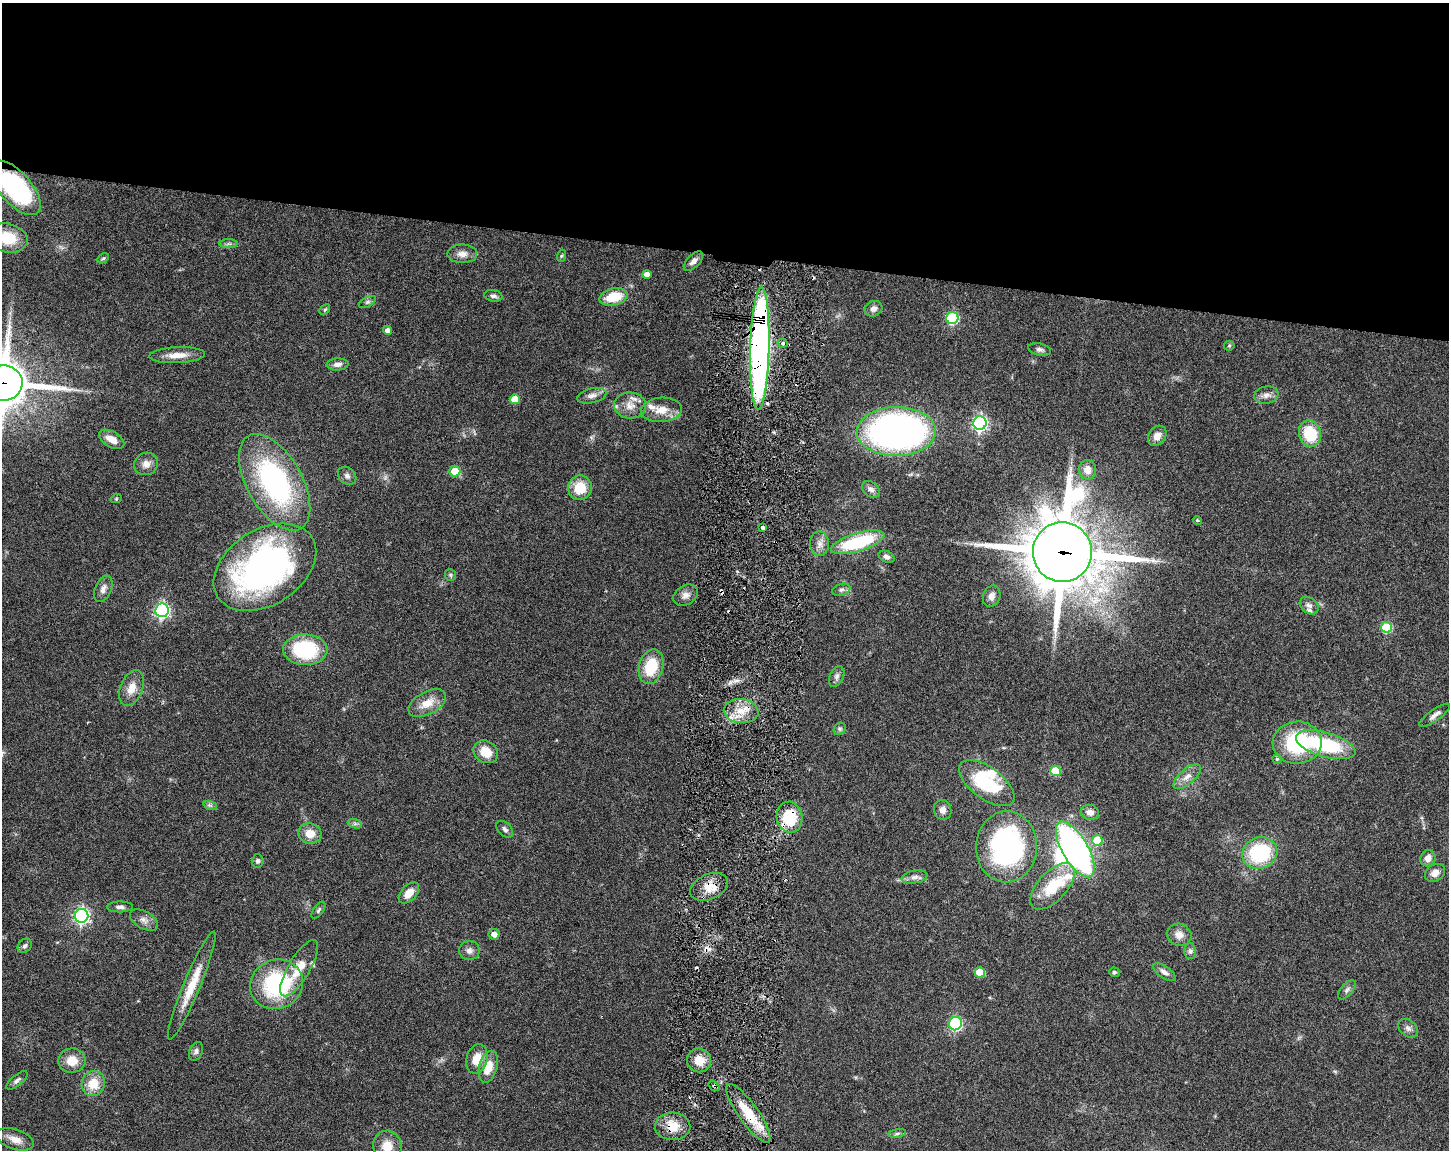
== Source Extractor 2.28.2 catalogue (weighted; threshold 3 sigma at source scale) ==
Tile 2 of 3 x 4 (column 2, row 1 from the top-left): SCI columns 1667-3113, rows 3446-4593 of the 4668 x 4598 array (HDU 1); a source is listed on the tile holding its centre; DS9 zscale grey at full resolution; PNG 1451 x 1152 px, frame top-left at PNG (2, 3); each listed source drawn as its Kron ellipse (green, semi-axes under 4 px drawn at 4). Shown black and unused: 22% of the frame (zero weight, under 3 of 6 exposures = <1% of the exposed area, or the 3 px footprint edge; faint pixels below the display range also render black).
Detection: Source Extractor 2.28.2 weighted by HDU 2 'WHT'; one run over the whole footprint, this tile lists its part. Background 0.105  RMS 0.0046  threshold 0.0189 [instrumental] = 3 sigma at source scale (4.09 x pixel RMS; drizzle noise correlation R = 1.36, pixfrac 0.8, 0.05/0.05 arcsec/px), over >= 5 px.
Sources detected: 134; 1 inside a brighter object's white glare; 7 cosmic-ray / hot-pixel residue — neither listed nor drawn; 7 inside a brighter listed object's ellipse — not listed separately; the other 119 listed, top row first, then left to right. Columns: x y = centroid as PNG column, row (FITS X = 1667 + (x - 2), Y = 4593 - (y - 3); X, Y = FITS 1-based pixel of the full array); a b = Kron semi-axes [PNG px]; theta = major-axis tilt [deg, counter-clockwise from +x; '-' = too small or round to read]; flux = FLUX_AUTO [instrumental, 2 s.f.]
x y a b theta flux
16 188 33 16 -48 52
7 238 20 14 -13 14
228 244 9 4 0 1.1
462 254 15 9 0 3.3
561 256 6 4 71 0.55
103 258 6 4 29 0.61
693 261 12 6 45 2
647 274 4 4 - 2.5
493 296 9 6 -10 1.3
613 297 14 8 14 12
367 302 9 5 27 0.95
874 309 9 7 22 2
325 310 6 4 44 0.55
952 318 6 6 - 39
388 330 5 4 - 2
782 343 5 4 - 0.72
1229 346 5 5 - 0.55
760 349 61 9 88 250
1040 350 11 6 -14 1.4
177 355 28 8 3 5.2
337 364 11 6 4 2
3 383 19 17 -1 1700
1266 395 12 8 9 2.4
592 396 15 7 14 2.5
515 399 5 5 - 8.6
630 405 16 13 -5 4.9
661 410 20 12 4 6.5
980 423 7 6 - 110
896 431 39 24 1 180
1310 434 13 11 -73 16
1157 436 11 8 55 3.4
112 439 14 7 -30 4.6
146 464 12 11 - 3.3
1087 470 10 8 -79 3.7
455 471 5 5 - 9.8
347 476 10 8 -43 1.6
275 482 53 27 -60 82
580 488 12 11 - 10
871 489 10 7 -39 1.8
116 499 6 3 19 0.45
1197 520 4 3 - 0.41
763 528 4 3 - 4.4
858 542 27 9 16 32
819 544 12 9 -90 2.7
1062 552 30 29 - 2800
886 557 8 5 -25 1.5
265 567 56 37 32 150
450 575 6 5 - 0.72
103 589 14 8 66 2.7
841 590 9 6 18 1.3
686 595 13 9 30 2.7
992 596 11 8 69 2.7
1309 605 10 7 -39 1.8
162 610 7 6 - 100
1386 627 5 5 - 22
305 650 22 15 -1 35
651 667 17 12 75 16
837 676 11 6 64 1.6
132 688 19 11 68 5.3
427 703 20 11 28 6.5
741 711 17 12 -7 7.3
1435 715 18 5 36 2.1
840 729 6 5 - 0.9
1297 743 24 21 3 33
1326 745 31 12 -16 32
486 752 13 10 -34 7.1
1277 759 5 5 - 0.6
1056 771 5 5 - 15
1187 777 17 7 40 3.2
987 783 32 15 -36 28
210 805 7 4 -18 0.89
943 810 10 8 -74 2.3
1090 812 9 7 -14 2.7
789 817 16 13 -77 16
355 824 7 4 -18 0.9
505 829 10 6 -45 1.4
310 833 12 10 -12 5.6
1097 840 5 5 - 14
1007 847 35 30 87 77
1075 849 31 13 -60 160
1260 853 18 15 21 32
1428 858 8 7 - 3
258 861 7 6 - 1
1435 873 11 8 29 3
914 877 13 6 9 1.9
1052 886 28 14 47 17
709 887 20 12 24 6.6
409 893 12 7 47 4.8
120 907 13 5 1 1.5
318 910 10 5 54 0.93
82 916 7 6 - 120
144 920 15 8 -30 2.6
494 934 5 5 - 2.5
1179 935 12 11 - 3.5
25 946 8 6 43 1.2
469 951 10 9 - 2.1
1190 951 8 6 -90 1.2
299 968 32 11 59 8.9
980 972 5 5 - 9.6
1114 972 5 4 - 0.83
1164 972 13 6 -34 2
277 984 27 24 22 43
192 985 58 8 67 12
1347 990 11 6 49 1.4
955 1024 7 6 - 65
1408 1028 11 8 -41 1.8
196 1051 10 6 68 1.3
477 1059 15 10 73 6.4
699 1060 12 11 - 6.2
72 1061 14 12 6 6.6
488 1067 16 9 74 7.9
17 1080 13 5 39 1.4
93 1083 13 11 70 8.7
714 1086 6 3 -35 0.66
748 1113 35 10 -54 15
673 1126 17 14 -2 8
897 1133 9 4 9 0.98
15 1139 19 10 -18 4.6
387 1146 15 14 - 6.8
Overlapping masked pixels (flux is a lower limit): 10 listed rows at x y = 16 188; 760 349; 3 383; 1062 552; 741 711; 789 817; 709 887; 714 1086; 748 1113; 673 1126
Isophote crosses this tile's border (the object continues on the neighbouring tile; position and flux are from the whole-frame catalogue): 4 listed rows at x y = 16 188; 7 238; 3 383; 387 1146